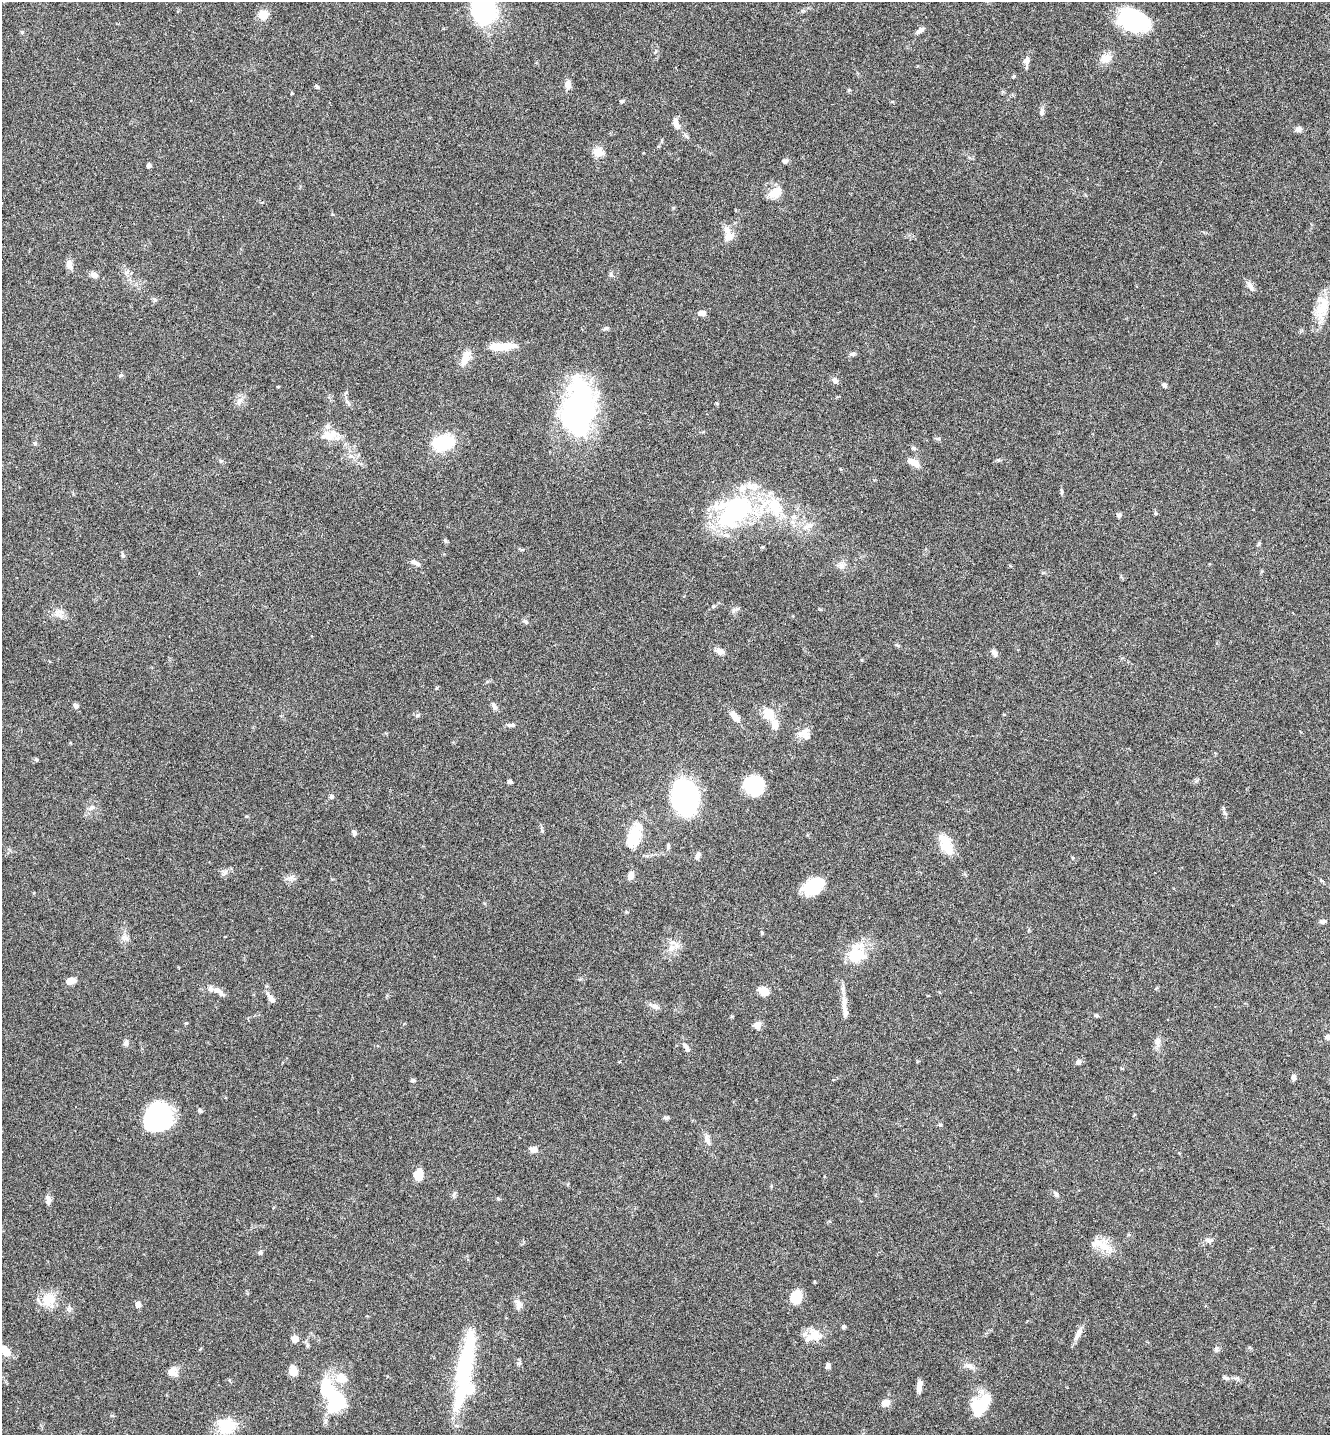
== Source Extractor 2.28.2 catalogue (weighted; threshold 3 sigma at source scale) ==
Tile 6 of 4 x 4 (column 2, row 2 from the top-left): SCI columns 1529-2856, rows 2900-4332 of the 5849 x 5796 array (HDU 1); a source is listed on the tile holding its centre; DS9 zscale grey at full resolution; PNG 1332 x 1437 px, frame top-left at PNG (2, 2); no overlay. Nothing masked; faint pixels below the display range render black.
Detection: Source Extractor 2.28.2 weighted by HDU 2 'WHT'; one run over the whole footprint, this tile lists its part. Background 0.0659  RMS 0.0031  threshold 0.0126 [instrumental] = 3 sigma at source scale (4.09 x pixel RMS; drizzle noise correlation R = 1.36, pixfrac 0.8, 0.05/0.05 arcsec/px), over >= 5 px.
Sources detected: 160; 8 inside a brighter object's white glare — not listed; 7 inside a brighter listed object's ellipse — not listed separately; the other 145 listed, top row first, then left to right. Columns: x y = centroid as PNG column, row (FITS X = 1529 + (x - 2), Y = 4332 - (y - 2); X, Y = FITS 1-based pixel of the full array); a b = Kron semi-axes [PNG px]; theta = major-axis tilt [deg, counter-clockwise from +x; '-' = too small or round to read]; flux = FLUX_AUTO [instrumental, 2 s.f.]
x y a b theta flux
484 10 30 25 81 30
263 15 9 9 - 3.8
1134 20 32 21 -18 23
920 30 11 5 36 1
22 32 4 4 - 0.47
1106 58 16 12 4 2.6
1026 60 11 7 80 1.5
1014 76 5 4 - 0.39
568 85 10 7 88 1.7
317 86 6 4 -50 0.44
292 93 3 3 - 0.37
621 101 6 4 5 0.44
1042 112 10 6 70 0.91
676 124 16 7 -74 2.1
1298 129 8 7 - 0.91
598 152 5 5 - 12
785 161 7 6 - 0.72
149 165 4 4 - 0.88
775 193 18 12 32 3.4
728 237 12 10 27 2.3
69 264 12 8 84 1.4
94 275 10 7 -21 1.2
1250 286 14 7 -61 1.4
155 300 6 4 -19 0.43
1322 308 33 17 78 6.6
702 313 9 6 -1 1.4
606 328 7 5 10 0.54
502 346 37 9 3 5.8
853 354 6 5 - 0.67
465 358 22 9 68 3.1
121 375 6 4 39 0.39
835 380 8 7 - 0.94
1164 385 7 5 -36 0.6
239 401 12 7 58 1.5
717 403 4 4 - 0.29
578 409 62 33 84 55
329 435 22 12 20 4.4
938 438 8 4 -9 0.45
35 443 6 4 -89 0.37
443 443 19 13 17 15
913 448 6 5 - 0.47
998 460 6 4 17 0.4
913 462 13 7 -28 3
1061 492 8 3 90 0.48
735 513 56 42 16 37
1156 513 5 5 - 0.35
1119 515 7 5 61 0.57
808 526 17 8 24 2.4
445 540 7 4 -64 0.49
1258 544 6 4 60 0.38
123 555 6 5 - 0.46
415 563 12 5 -30 1.1
841 565 10 8 44 1.3
734 611 8 4 19 0.62
58 613 14 12 45 2.2
526 621 7 6 - 0.61
897 645 7 4 -35 0.38
720 651 12 8 -29 1.4
994 653 10 6 -59 1
862 660 5 3 - 0.24
76 706 7 6 - 0.8
494 706 10 6 -60 0.96
769 713 11 9 -60 5.7
735 716 13 7 -47 2.5
511 725 10 5 9 0.79
775 725 9 7 -81 2.8
803 733 18 10 25 2.3
36 759 5 5 - 0.4
509 781 5 5 - 0.54
754 784 20 15 5 12
331 796 6 6 - 0.56
685 797 22 15 -81 74
91 808 10 4 30 0.75
1225 813 9 4 -55 0.63
246 816 5 3 - 0.29
542 830 7 5 -61 0.46
354 833 7 5 -87 0.66
634 836 30 15 72 8.5
946 844 27 13 -66 5.6
668 846 8 5 -83 0.52
698 855 10 5 70 0.95
224 873 9 5 35 0.84
631 876 9 6 73 1.6
291 878 14 6 -7 1.2
1321 880 6 4 -45 0.35
813 886 21 14 29 9.8
626 912 4 4 - 0.29
1322 921 9 6 11 0.7
762 933 6 3 -59 0.33
125 938 12 7 -20 1.2
671 948 13 9 39 2.4
856 955 21 17 66 10
70 981 9 6 11 2.4
218 991 20 6 -31 1.7
764 991 12 8 -34 2.6
271 998 13 6 -54 1.5
655 1006 11 7 -21 1.2
844 1008 34 7 -85 3
1096 1015 6 5 - 0.43
186 1023 5 4 - 0.28
757 1025 9 7 12 1.5
1327 1037 5 5 - 0.78
1157 1042 13 8 87 1.5
126 1043 8 6 76 0.88
686 1047 15 6 -54 1.2
1078 1062 7 6 - 0.85
1294 1077 8 5 82 0.83
413 1080 6 5 - 0.42
200 1111 6 5 - 0.44
158 1116 23 20 51 40
666 1117 8 4 6 0.56
940 1125 5 4 - 0.36
707 1139 13 7 -71 1.6
534 1149 8 6 -18 1.7
419 1174 12 8 79 3.7
454 1194 8 4 53 0.52
1056 1194 8 5 -59 0.72
48 1199 13 6 -80 1.3
1208 1240 9 6 -21 0.83
1104 1246 27 11 -25 4.8
260 1252 6 5 - 0.53
796 1297 12 10 76 6.4
48 1299 19 16 18 5.3
138 1304 6 5 - 1.3
519 1305 14 8 -77 1.6
506 1318 4 2 - 0.19
844 1327 4 4 - 0.53
1078 1334 19 6 63 1.9
814 1335 19 16 -12 4.4
295 1339 6 6 - 2.1
1216 1349 7 4 71 0.54
6 1351 11 7 -48 3.5
519 1363 6 5 - 0.51
828 1365 6 5 - 0.88
970 1366 12 6 -32 1.3
463 1369 56 22 81 21
293 1371 12 9 -75 2.4
172 1372 9 8 - 3
341 1378 15 13 -19 4.6
1226 1378 10 5 -18 0.73
919 1386 12 5 80 2
334 1396 42 14 -50 19
886 1403 10 8 3 1.9
979 1406 21 13 52 13
226 1426 22 20 13 7.3
Isophote crosses this tile's border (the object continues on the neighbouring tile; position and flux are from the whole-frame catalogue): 2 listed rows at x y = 484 10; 6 1351
Unlisted compact peaks at least as high as the median listed source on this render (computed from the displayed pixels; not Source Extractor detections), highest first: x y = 68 1309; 417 715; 611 275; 849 90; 673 208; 437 688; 221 461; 498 1199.